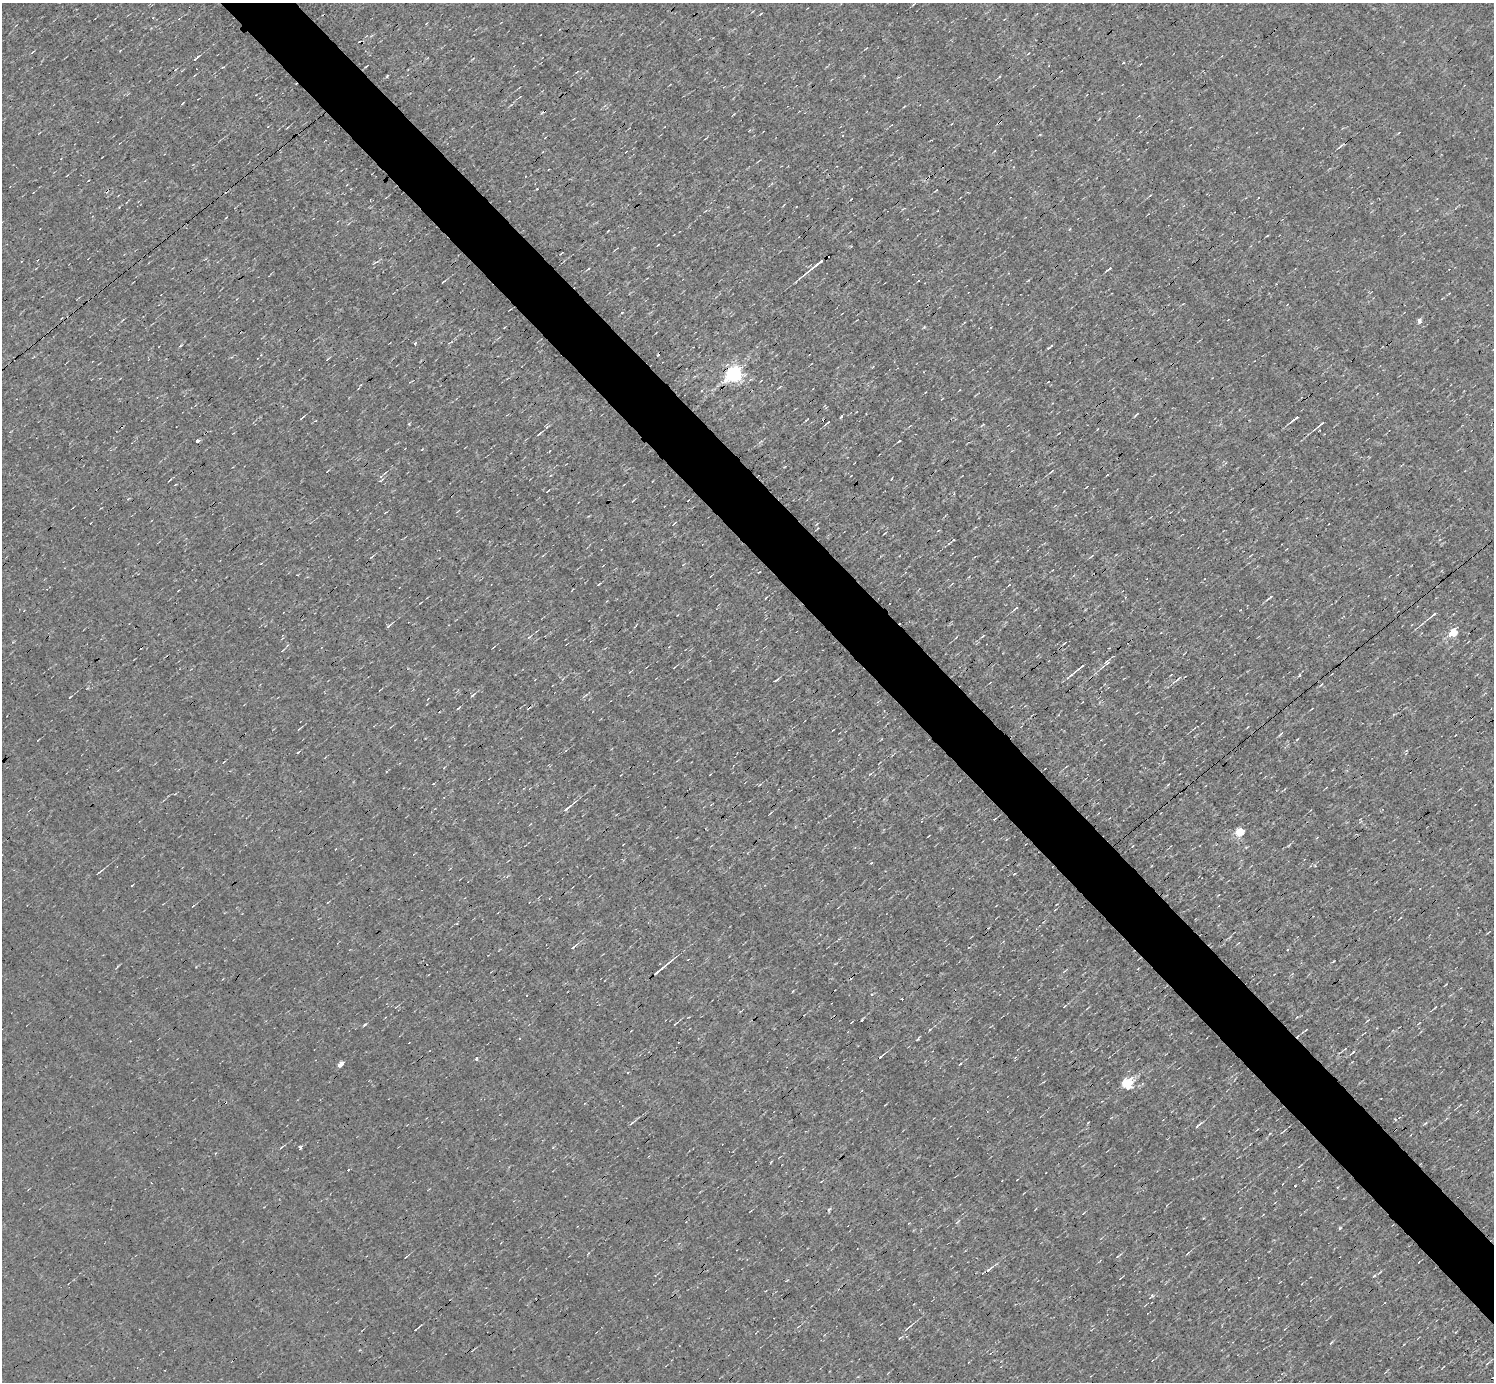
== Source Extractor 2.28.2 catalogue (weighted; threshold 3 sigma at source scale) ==
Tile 6 of 4 x 4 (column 2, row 2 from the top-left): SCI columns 1493-2984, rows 2912-4291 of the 5967 x 5966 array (HDU 1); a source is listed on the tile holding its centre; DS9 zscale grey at full resolution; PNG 1496 x 1384 px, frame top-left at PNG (2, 3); no overlay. Shown black and unused: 5% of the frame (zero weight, under 3 of 4 exposures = <1% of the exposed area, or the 3 px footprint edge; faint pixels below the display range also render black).
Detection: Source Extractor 2.28.2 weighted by HDU 2 'WHT'; one run over the whole footprint, this tile lists its part. Background -0.00396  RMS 0.036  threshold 0.163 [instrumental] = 3 sigma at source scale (4.5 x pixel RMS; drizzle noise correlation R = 1.50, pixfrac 1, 0.05/0.05 arcsec/px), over >= 5 px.
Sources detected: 103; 7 cosmic-ray / hot-pixel residue — not listed; the other 96 listed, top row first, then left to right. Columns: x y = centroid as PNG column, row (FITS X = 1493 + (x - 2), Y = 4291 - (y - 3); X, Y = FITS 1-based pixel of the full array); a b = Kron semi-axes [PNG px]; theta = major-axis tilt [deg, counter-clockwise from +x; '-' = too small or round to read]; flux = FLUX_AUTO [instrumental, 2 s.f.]
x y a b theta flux
866 48 4 2 - 2.3
196 58 11 2 41 7
387 76 5 3 - 3.3
183 103 4 3 - 2.6
268 126 3 2 - 2.2
994 151 4 3 - 2.7
537 189 2 2 - 2.7
903 209 5 3 - 3.2
608 231 4 2 - 2.5
1267 236 4 2 - 2.8
815 265 29 2 39 37
1109 269 6 2 39 6.6
443 282 4 2 - 3.9
622 312 4 2 - 2.8
1419 320 6 4 71 13
924 327 4 4 - 3.7
414 344 4 3 - 6
1050 346 8 2 39 5.1
327 359 7 2 45 3.4
734 373 7 7 - 1100
780 387 5 3 - 4
1053 403 4 2 - 2.1
1136 415 7 2 40 4
841 416 4 2 - 4.4
302 418 6 2 43 5.6
1295 418 10 3 42 11
827 423 8 3 41 5.1
982 425 5 2 - 3.1
1320 425 15 2 38 12
539 434 6 3 41 8
197 441 4 3 - 9.1
899 441 4 2 - 3.4
1051 471 7 2 38 5.5
381 476 5 3 - 4.6
891 479 3 2 - 2.4
170 480 6 2 40 3.8
674 523 4 2 - 2.6
1092 556 8 2 40 4.3
759 572 3 2 - 2.4
297 575 3 2 - 2.5
1271 597 6 3 43 11
765 598 3 2 - 2.6
1016 608 7 2 38 5.7
1433 615 13 3 40 11
389 626 7 3 37 6.5
1453 632 5 5 - 120
983 636 6 3 42 3.7
529 637 5 3 - 3.7
1107 663 7 5 29 11
1080 668 17 3 39 16
1177 679 11 2 41 7.4
776 680 6 2 37 5.1
473 695 9 4 40 7.6
70 697 4 2 - 3.2
1281 734 8 3 45 5.4
870 774 6 3 44 3.9
567 808 12 4 38 14
995 819 4 2 - 3.1
1240 831 5 5 - 170
928 836 3 2 - 2.3
1132 846 3 2 - 2.9
99 872 11 2 37 5.9
1014 874 3 2 - 3
131 885 3 3 - 8.3
1218 895 4 3 - 2.9
1400 918 3 2 - 2.8
574 947 9 3 39 6.4
660 969 27 3 39 33
871 995 4 4 - 5.8
1064 1006 5 3 - 3.3
1435 1007 4 2 - 3
1297 1017 4 3 - 3.7
675 1024 7 3 44 4.5
930 1029 5 3 - 3.2
1306 1030 5 2 - 4.2
1353 1052 4 3 - 10
881 1056 9 3 37 8.3
476 1059 5 4 - 5.3
341 1064 4 3 - 240
1127 1084 6 6 - 310
1102 1101 3 3 - 2.5
631 1123 7 4 38 6
1425 1123 6 3 37 4.6
1282 1132 5 3 - 4.1
281 1147 6 2 44 3.6
300 1147 3 3 - 13
348 1170 2 2 - 3.5
829 1210 5 4 - 5.5
957 1222 7 3 46 4.1
1187 1253 7 2 40 3.8
1118 1256 9 3 45 4.7
989 1269 13 3 39 12
1121 1278 6 2 38 3.3
1152 1295 6 3 -20 4.6
908 1328 12 3 37 8.9
1330 1343 3 3 - 5.1
Overlapping masked pixels (flux is a lower limit): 1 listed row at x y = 734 373
Unlisted compact peaks at least as high as the median listed source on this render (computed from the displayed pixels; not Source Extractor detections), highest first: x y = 1340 1228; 365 1024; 862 1019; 1299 675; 409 424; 1374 1276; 298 752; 1334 961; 1395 1119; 1295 1186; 1197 1126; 1315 865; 599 584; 223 67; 960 1064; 793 991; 1297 739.